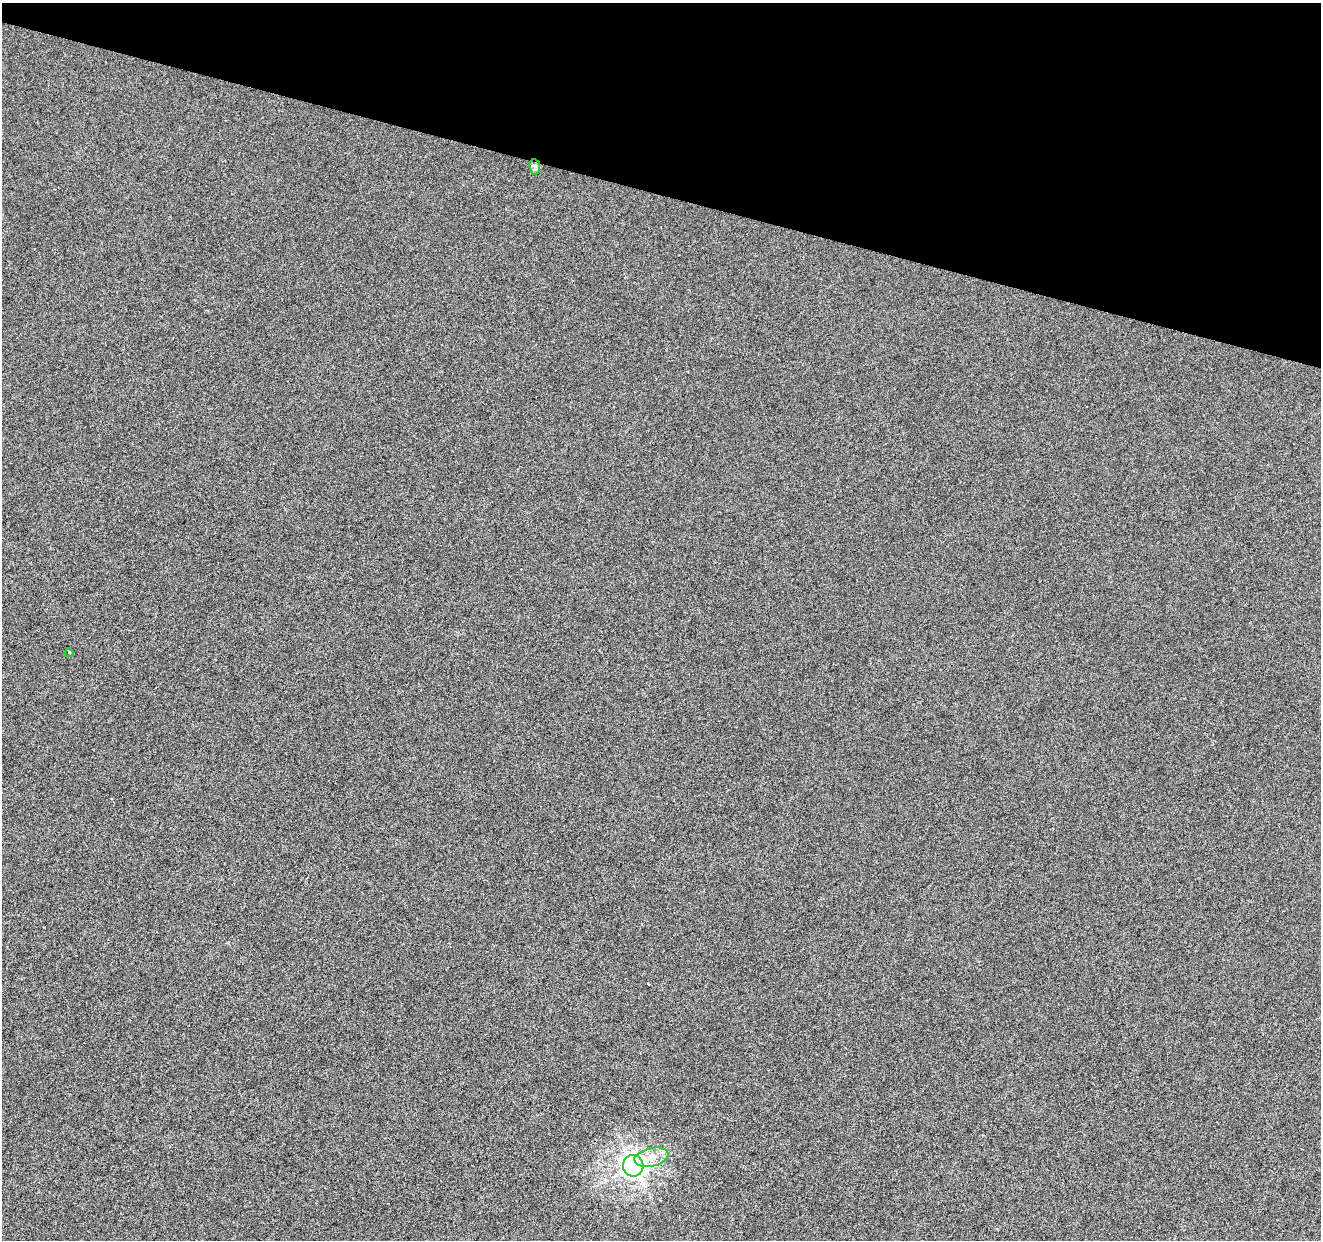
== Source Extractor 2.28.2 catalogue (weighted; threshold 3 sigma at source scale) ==
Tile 2 of 4 x 4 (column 2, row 1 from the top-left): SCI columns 1326-2644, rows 3994-5231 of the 5282 x 5449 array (HDU 1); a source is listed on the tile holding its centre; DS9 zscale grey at full resolution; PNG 1323 x 1242 px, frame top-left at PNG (2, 3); each listed source drawn as its Kron ellipse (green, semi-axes under 4 px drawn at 4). Shown black and unused: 16% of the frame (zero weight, under 3 of 6 exposures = <1% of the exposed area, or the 3 px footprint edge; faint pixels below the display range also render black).
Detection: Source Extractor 2.28.2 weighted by HDU 2 'WHT'; one run over the whole footprint, this tile lists its part. Background 6.64e-04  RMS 0.0022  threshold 0.00885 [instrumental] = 3 sigma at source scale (4.09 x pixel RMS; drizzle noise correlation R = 1.36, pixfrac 0.8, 0.0396/0.0396 arcsec/px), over >= 5 px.
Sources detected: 4; all 4 listed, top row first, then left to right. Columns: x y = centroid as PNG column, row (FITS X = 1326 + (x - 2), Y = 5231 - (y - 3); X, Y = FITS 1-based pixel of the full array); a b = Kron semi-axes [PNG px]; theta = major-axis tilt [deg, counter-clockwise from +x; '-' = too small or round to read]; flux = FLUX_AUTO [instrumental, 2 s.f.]
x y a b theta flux
535 167 7 5 -82 0.88
69 653 4 3 - 0.18
651 1157 17 9 13 2.5
633 1166 11 10 - 85
Overlapping masked pixels (flux is a lower limit): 1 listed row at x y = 535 167